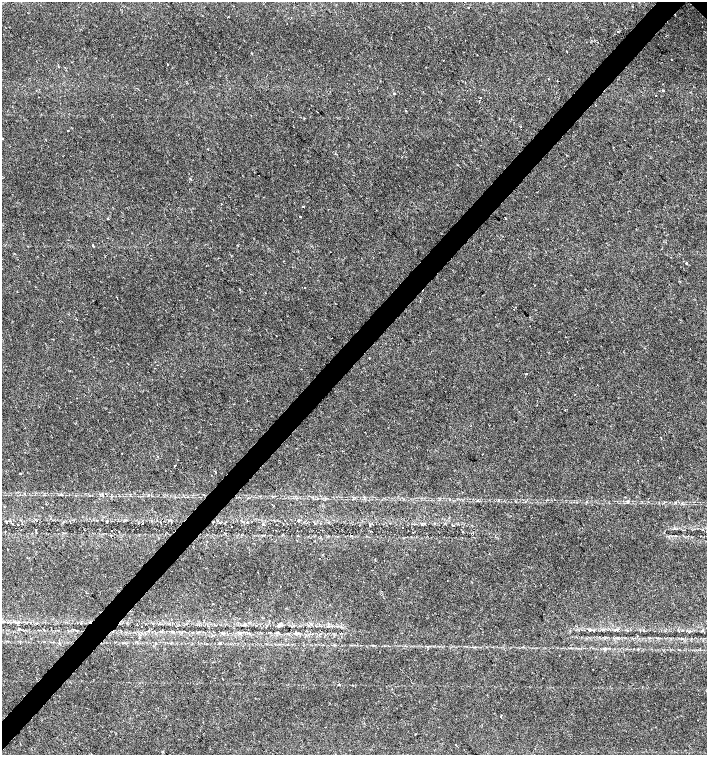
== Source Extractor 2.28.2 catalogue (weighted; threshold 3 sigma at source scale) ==
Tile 7 of 4 x 4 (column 3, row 2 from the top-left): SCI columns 3044-4453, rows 3013-4517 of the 6023 x 6029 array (HDU 1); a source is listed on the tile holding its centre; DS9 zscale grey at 2 x 2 block average (1 PNG px = mean of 2 x 2 image px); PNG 709 x 757 px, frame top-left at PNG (2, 2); no overlay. Shown black and unused: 4% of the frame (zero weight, under 2 of 3 exposures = <1% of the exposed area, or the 3 px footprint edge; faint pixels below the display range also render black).
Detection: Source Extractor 2.28.2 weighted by HDU 2 'WHT'; one run over the whole footprint, this tile lists its part. Background 0.0219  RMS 0.0034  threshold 0.0151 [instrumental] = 3 sigma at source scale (4.5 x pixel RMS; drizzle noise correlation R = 1.50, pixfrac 1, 0.0396/0.0396 arcsec/px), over >= 5 px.
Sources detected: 58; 3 cosmic-ray / hot-pixel residue — not listed; the other 55 listed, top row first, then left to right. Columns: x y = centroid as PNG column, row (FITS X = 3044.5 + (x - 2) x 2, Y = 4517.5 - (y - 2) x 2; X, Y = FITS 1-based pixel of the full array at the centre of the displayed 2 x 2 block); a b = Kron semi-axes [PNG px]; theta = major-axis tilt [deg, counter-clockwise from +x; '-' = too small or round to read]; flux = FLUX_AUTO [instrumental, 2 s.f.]
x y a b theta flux
468 8 2 2 - 0.36
228 17 2 2 - 0.26
618 31 2 2 - 0.45
443 60 2 2 - 1.3
671 60 2 2 - 0.97
167 65 2 2 - 0.46
548 78 2 2 - 1.1
663 90 2 2 - 1.5
394 93 2 2 - 11
655 96 2 2 - 0.63
480 97 2 2 - 1.1
521 127 2 2 - 0.36
68 130 2 2 - 1.2
3 139 2 2 - 0.39
190 179 2 2 - 0.85
221 204 2 2 - 0.48
303 207 2 2 - 1.5
300 217 2 2 - 0.43
505 217 2 2 - 0.32
107 219 2 2 - 0.44
93 245 3 2 - 0.67
218 258 2 2 - 0.48
686 263 2 2 - 0.75
305 288 2 2 - 0.57
369 358 2 2 - 1.2
301 369 2 2 - 0.34
70 371 2 2 - 0.5
526 374 2 2 - 1.6
174 465 2 2 - 22
215 472 2 2 - 1.2
20 473 2 2 - 0.87
61 494 4 2 - 0.97
148 495 3 2 - 0.61
498 500 2 2 - 0.52
675 502 3 2 - 0.72
299 520 3 2 - 0.83
18 524 2 2 - 2.3
369 525 2 2 - 1.3
232 526 2 2 - 0.91
403 527 2 2 - 0.76
36 530 2 2 - 0.36
213 604 2 2 - 0.48
310 624 2 2 - 1.5
141 626 2 2 - 0.82
266 627 2 2 - 0.35
19 629 3 2 - 0.67
248 629 2 2 - 0.31
627 630 3 2 - 0.48
277 632 3 2 - 0.53
637 636 2 2 - 0.59
559 655 2 2 - 0.45
223 679 2 2 - 0.43
339 684 2 2 - 7.8
501 717 2 2 - 2
456 745 2 2 - 1.3
Diffuse or blended objects may show on this block-average render without a row.